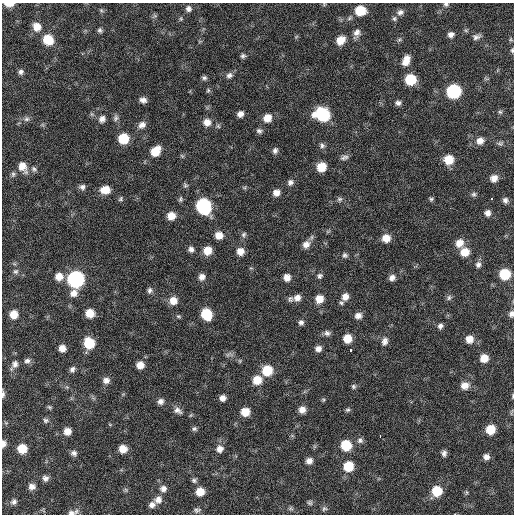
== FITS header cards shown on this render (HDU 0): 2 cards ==
NAXIS1  =                  512 / Axis length
NAXIS2  =                  512 / Axis length

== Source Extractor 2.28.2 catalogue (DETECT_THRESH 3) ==
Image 512 x 512 px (HDU 0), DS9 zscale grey, 1 PNG px = 1 image px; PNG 516 x 516 px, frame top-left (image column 1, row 512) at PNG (2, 3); no overlay
Background 59.7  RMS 8.5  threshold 25.5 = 3 sigma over >= 5 px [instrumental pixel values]
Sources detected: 168; all 168 listed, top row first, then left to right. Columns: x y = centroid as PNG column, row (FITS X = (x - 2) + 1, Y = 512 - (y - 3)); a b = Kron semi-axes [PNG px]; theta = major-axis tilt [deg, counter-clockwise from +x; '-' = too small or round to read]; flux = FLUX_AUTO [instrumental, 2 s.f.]
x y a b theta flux
9 4 9 4 0 5300
446 4 6 5 - 1200
188 9 8 7 - 2100
101 10 6 4 -45 830
360 11 9 8 - 15000
400 12 9 7 10 2300
155 16 7 4 -18 910
394 19 6 6 - 1100
37 27 9 9 - 5700
100 30 7 5 -73 1300
466 31 6 4 -20 770
357 33 10 8 71 3100
451 34 7 6 - 2300
476 37 10 6 18 2100
48 40 9 8 - 14000
340 40 9 7 42 7300
399 40 6 4 19 900
511 40 6 4 -18 670
512 50 6 4 -81 920
243 56 7 6 - 1300
406 60 12 7 67 5600
21 72 6 6 - 1600
229 75 9 7 23 2100
204 78 6 5 - 1300
410 80 8 8 - 21000
208 90 6 5 - 860
453 91 9 8 - 62000
143 100 8 6 -15 2700
398 103 7 6 - 1700
500 112 6 6 - 1000
240 114 6 6 - 2900
323 115 11 9 -16 41000
116 118 9 7 87 1700
267 118 9 8 - 6100
27 119 8 6 3 1700
102 119 10 8 54 2900
207 122 10 9 - 4700
142 125 10 8 38 3300
218 126 6 5 - 980
259 131 7 6 - 1600
123 139 8 8 - 16000
480 141 9 8 - 4000
500 143 9 5 9 1400
322 145 7 7 - 1600
275 150 8 6 78 1800
155 151 10 8 48 10000
182 156 6 4 -45 730
344 157 11 6 15 1800
449 160 9 8 - 11000
22 167 14 9 -62 6500
321 167 7 7 - 11000
34 169 8 7 - 1800
13 174 9 5 80 1400
494 178 8 7 - 4200
290 182 8 7 - 2000
185 185 7 6 - 1100
82 187 8 7 - 1900
105 190 9 7 3 7800
276 193 8 7 - 3700
474 194 7 6 - 1400
121 199 7 5 41 1000
180 199 8 5 89 1100
340 199 7 7 - 1400
431 199 6 5 - 1000
492 199 3 2 - 2400
505 200 7 7 - 2000
203 206 10 9 - 79000
487 213 8 7 - 2900
171 216 8 7 - 6400
328 231 7 4 19 740
244 234 7 6 - 1300
219 235 8 8 - 5200
386 238 8 8 - 6200
459 243 10 9 - 5400
306 244 10 8 51 3800
191 249 7 6 - 2200
207 250 8 8 - 7200
240 251 8 8 - 4800
465 252 9 8 - 8300
345 255 7 6 - 1400
478 265 8 7 - 2100
15 271 7 7 - 1600
505 274 8 8 - 21000
59 276 9 8 - 5900
320 276 7 6 - 1400
202 277 8 7 - 3000
287 277 7 6 - 4200
392 278 7 6 - 2700
76 279 9 9 - 130000
150 290 8 7 - 1700
74 293 10 9 - 4100
345 297 8 7 - 3800
297 298 9 7 26 3400
449 298 8 6 87 1400
290 299 8 7 - 1500
319 299 8 8 - 6300
173 301 9 9 - 5900
341 303 6 5 - 1100
90 313 7 7 - 8500
14 314 7 7 - 7200
206 314 9 8 - 18000
511 314 7 5 79 2100
178 316 6 5 - 940
358 316 8 7 - 2900
301 322 6 6 - 1600
440 326 7 6 - 1700
327 333 8 7 - 1800
347 339 7 7 - 8100
469 339 8 8 - 5200
385 341 10 8 74 2700
89 343 8 8 - 19000
62 348 6 6 - 4200
318 349 7 6 - 2700
351 350 4 3 - 23000
229 354 12 5 7 1600
484 358 7 7 - 7000
27 361 9 7 11 2000
240 361 6 4 -72 710
15 364 10 8 69 2900
140 365 7 7 - 5200
72 369 7 6 - 1800
267 370 9 8 - 16000
106 380 8 8 - 2900
257 380 9 8 - 8800
465 385 10 8 14 4800
353 386 6 6 - 1100
3 394 9 4 86 1500
513 396 6 3 80 610
222 398 6 6 - 3000
161 401 7 7 - 2400
49 407 7 4 -27 860
178 410 11 7 -32 2600
302 410 7 7 - 3800
348 410 6 5 - 1000
245 412 7 7 - 8400
191 415 6 4 70 670
46 420 8 7 - 1500
194 429 6 6 - 1200
490 429 8 7 - 11000
67 431 7 7 - 4900
380 436 3 2 - 3100
360 440 8 7 - 1800
3 444 8 5 86 2600
346 445 8 8 - 18000
22 449 8 8 - 11000
123 449 7 7 - 6000
220 449 8 8 - 3700
74 453 8 7 - 2000
444 453 7 5 89 1900
486 457 7 7 - 2700
309 461 6 6 - 3200
348 466 8 8 - 15000
45 478 8 7 - 2400
194 480 6 6 - 1300
32 486 8 7 - 3200
163 489 8 8 - 2800
126 490 7 4 -71 900
437 491 8 8 - 15000
200 492 8 8 - 6900
466 492 6 4 -71 720
158 500 11 9 33 4000
14 502 8 8 - 2100
310 503 7 7 - 1100
152 505 8 7 - 2600
291 509 7 4 -19 980
324 509 8 6 22 1200
197 510 10 6 7 1600
72 512 14 6 11 2800
At the frame edge (FLAGS 8, measured only in part): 8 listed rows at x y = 9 4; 446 4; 512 50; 511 314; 3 394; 513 396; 3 444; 72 512